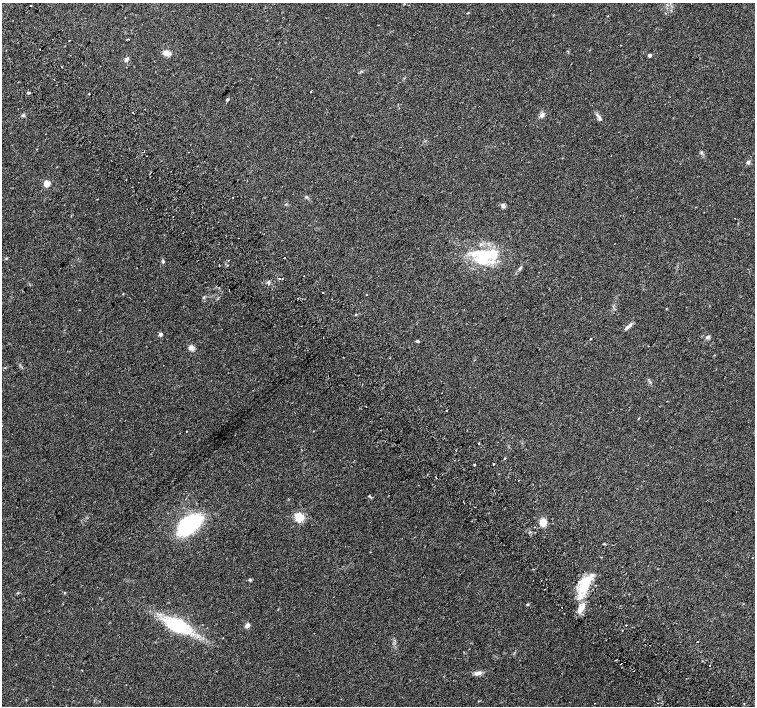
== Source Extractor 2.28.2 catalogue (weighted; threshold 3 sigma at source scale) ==
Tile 11 of 4 x 4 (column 3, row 3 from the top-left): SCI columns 3061-4566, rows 1672-3079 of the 6116 x 6093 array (HDU 1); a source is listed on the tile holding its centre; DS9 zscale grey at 2 x 2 block average (1 PNG px = mean of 2 x 2 image px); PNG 757 x 708 px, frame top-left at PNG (2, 3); no overlay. Shown black and unused: <1% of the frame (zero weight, under 2 of 3 exposures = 3% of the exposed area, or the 3 px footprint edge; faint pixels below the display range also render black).
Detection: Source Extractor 2.28.2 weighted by HDU 2 'WHT'; one run over the whole footprint, this tile lists its part. Background 0.05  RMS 0.0057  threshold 0.0257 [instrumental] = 3 sigma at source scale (4.5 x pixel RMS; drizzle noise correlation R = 1.50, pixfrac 1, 0.0396/0.0396 arcsec/px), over >= 5 px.
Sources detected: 77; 7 cosmic-ray / hot-pixel residue — not listed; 4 inside a brighter listed object's ellipse — not listed separately; the other 66 listed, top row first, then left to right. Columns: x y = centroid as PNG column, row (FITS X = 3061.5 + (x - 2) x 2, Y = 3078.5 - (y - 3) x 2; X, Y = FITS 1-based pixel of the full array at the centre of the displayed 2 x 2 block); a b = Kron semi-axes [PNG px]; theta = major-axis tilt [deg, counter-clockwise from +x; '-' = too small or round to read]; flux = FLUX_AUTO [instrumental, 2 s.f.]
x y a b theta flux
404 4 3 2 - 0.73
31 6 2 2 - 1.1
69 40 2 2 - 1.2
40 49 2 2 - 2.2
167 53 8 7 - 6.1
650 55 2 2 - 7.3
127 59 8 4 62 3.3
61 66 2 2 - 0.84
311 92 2 2 - 2.8
28 93 3 2 - 2.6
89 94 2 2 - 1.5
227 99 3 3 - 2.4
145 109 2 2 - 1.1
133 113 2 2 - 2.9
542 115 5 4 - 4.8
600 118 8 4 -76 3.4
45 134 2 2 - 0.41
701 152 4 3 - 1.6
748 162 4 3 - 3
47 184 3 3 - 37
306 197 4 3 - 1.4
233 198 2 2 - 0.98
286 204 3 2 - 0.81
503 206 5 4 - 3.3
483 256 27 20 -7 63
284 258 2 2 - 4.5
229 260 2 2 - 1.1
163 261 5 3 - 2.1
520 268 6 3 54 2.3
304 276 2 2 - 2.8
279 278 2 2 - 4.2
269 282 5 3 - 2
123 294 3 2 - 0.61
366 295 2 2 - 1.8
627 327 13 3 37 4.2
160 334 2 2 - 7.6
707 337 6 4 25 2.6
323 338 2 2 - 1.1
591 339 2 2 - 6.6
417 341 4 3 - 1.5
191 347 7 5 85 4.3
366 406 2 2 - 0.95
447 410 2 2 - 7.2
186 432 2 2 - 2
479 443 2 2 - 2.7
493 464 2 2 - 6
475 465 2 2 - 2.8
369 496 6 2 -37 1.1
299 517 3 3 - 120
543 522 5 5 - 17
189 525 20 12 37 160
534 527 2 2 - 1.1
250 580 4 4 - 1.7
585 584 20 13 86 36
527 604 3 2 - 1.8
562 607 2 2 - 0.5
582 607 11 6 49 9.8
177 625 26 14 -24 88
247 625 3 2 - 18
626 625 2 2 - 1.1
697 641 2 2 - 3.3
650 644 2 2 - 0.49
616 660 2 2 - 0.88
710 666 2 2 - 2
634 671 2 2 - 0.45
478 673 9 5 20 5.5
Overlapping masked pixels (flux is a lower limit): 1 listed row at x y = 650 644
Diffuse or blended objects may show on this block-average render without a row.